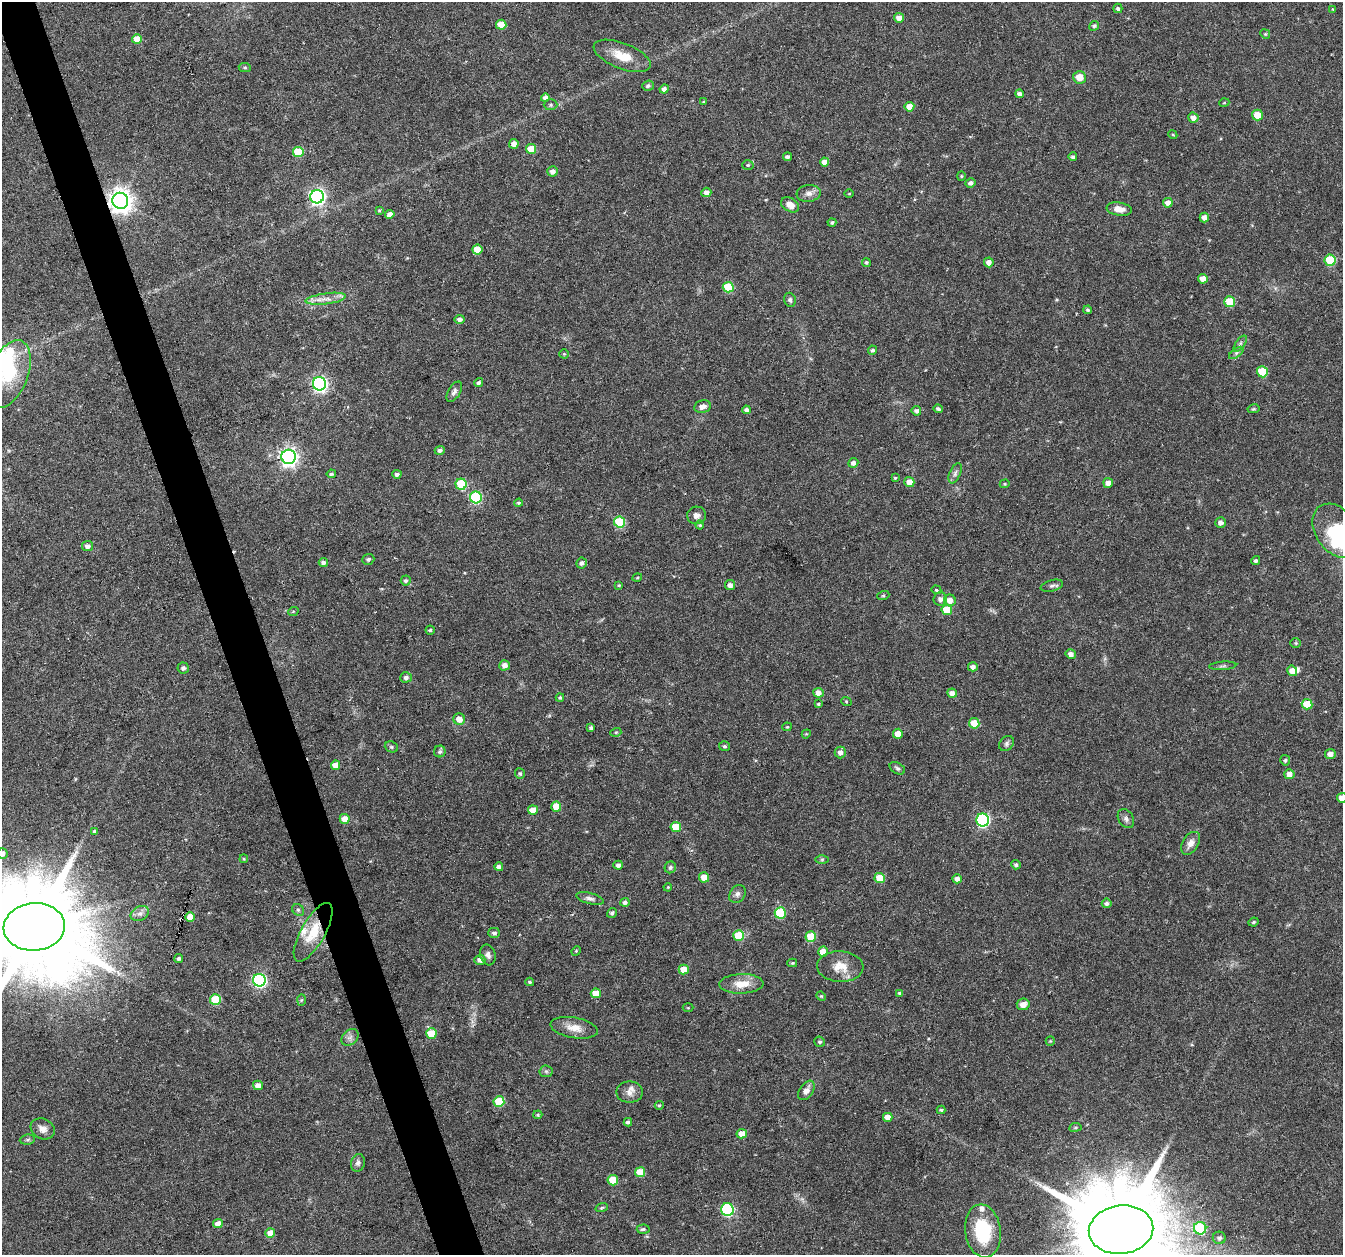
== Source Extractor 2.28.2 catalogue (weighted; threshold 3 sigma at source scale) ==
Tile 11 of 4 x 4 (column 3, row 3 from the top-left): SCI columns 2683-4023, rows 1317-2569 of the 5368 x 5192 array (HDU 1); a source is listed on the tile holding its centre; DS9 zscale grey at full resolution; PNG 1345 x 1257 px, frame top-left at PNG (2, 2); each listed source drawn as its Kron ellipse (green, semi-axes under 4 px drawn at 4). Shown black and unused: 3% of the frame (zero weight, under 3 of 6 exposures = <1% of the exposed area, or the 3 px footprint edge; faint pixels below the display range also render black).
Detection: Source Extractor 2.28.2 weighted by HDU 2 'WHT'; one run over the whole footprint, this tile lists its part. Background 0.0242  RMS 0.0028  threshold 0.0114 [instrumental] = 3 sigma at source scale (4.09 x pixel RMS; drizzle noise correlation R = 1.36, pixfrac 0.8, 0.0396/0.0396 arcsec/px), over >= 5 px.
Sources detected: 226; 2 inside a brighter object's white glare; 1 cosmic-ray / hot-pixel residue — neither listed nor drawn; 4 inside a brighter listed object's ellipse — not listed separately; the other 219 listed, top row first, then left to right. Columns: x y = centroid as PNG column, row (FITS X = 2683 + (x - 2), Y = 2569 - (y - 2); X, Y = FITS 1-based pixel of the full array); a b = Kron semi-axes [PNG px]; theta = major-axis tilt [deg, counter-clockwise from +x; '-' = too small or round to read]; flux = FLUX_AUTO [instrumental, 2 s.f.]
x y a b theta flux
1118 8 5 4 - 0.53
1333 9 4 4 - 0.23
899 18 5 4 - 1.6
501 25 5 5 - 5.3
1094 26 5 4 - 0.56
1265 34 5 4 - 0.31
137 39 5 5 - 4.5
622 56 30 13 -21 5.2
245 67 6 4 -6 0.36
1079 77 6 6 - 3.2
648 86 6 5 - 0.54
664 89 4 4 - 1.2
1019 94 4 4 - 0.88
545 98 4 4 - 1.3
704 102 4 3 - 0.26
1224 103 5 3 - 0.21
551 105 7 5 1 0.54
909 107 5 5 - 2.6
1257 115 5 5 - 3.3
1193 118 5 5 - 1.5
1173 135 4 3 - 0.24
514 144 5 4 - 1.4
531 149 5 5 - 5
298 152 5 5 - 9.3
787 157 4 4 - 0.74
1073 157 4 4 - 0.51
824 162 4 4 - 1.9
748 165 6 5 - 0.46
552 171 5 5 - 1.2
961 176 4 4 - 0.3
970 183 5 4 - 0.93
706 192 5 4 - 1.4
809 193 12 8 6 1.5
849 194 4 3 - 0.2
317 197 7 6 - 83
120 201 8 8 - 240
1168 203 5 4 - 1.5
790 205 10 6 -32 1.7
1119 209 12 6 -8 2.3
379 210 4 3 - 0.25
390 214 4 4 - 1.6
1204 218 5 4 - 1.4
832 223 4 4 - 0.47
477 249 5 5 - 4.2
1330 260 6 5 - 12
866 262 4 4 - 0.37
989 262 5 5 - 1.7
1203 279 5 5 - 2.4
728 287 5 5 - 10
326 299 20 5 8 2.2
790 300 7 5 -74 0.64
1230 302 5 5 - 8.4
1088 310 4 3 - 0.42
460 320 5 4 - 1
1240 344 9 4 55 0.67
872 350 4 4 - 0.6
1236 353 8 4 36 0.53
564 354 4 4 - 0.27
1262 372 5 5 - 10
9 374 35 19 70 14
479 383 4 4 - 0.6
319 384 7 6 - 76
454 392 11 6 59 0.86
702 406 8 6 12 1.4
938 409 5 3 - 0.59
1253 409 6 4 11 0.36
746 410 4 4 - 0.87
916 411 5 4 - 0.78
440 450 5 4 - 0.87
289 457 7 7 - 110
853 463 5 4 - 1
955 473 10 5 66 0.89
331 474 4 4 - 0.5
397 474 4 4 - 0.8
895 478 4 3 - 0.29
909 482 5 5 - 2.4
1108 483 5 5 - 1.5
461 484 5 5 - 13
1005 484 5 4 - 0.32
476 497 6 6 - 22
518 503 4 3 - 0.35
696 515 9 9 - 1.2
620 522 6 5 - 16
1221 523 5 5 - 1.1
700 525 4 4 - 0.26
1336 531 29 21 -55 17
88 546 5 5 - 1
368 559 6 5 - 0.55
1256 561 4 4 - 0.55
323 562 5 4 - 1
582 563 5 5 - 0.85
637 578 5 3 - 0.26
406 580 5 5 - 0.57
619 585 4 3 - 0.27
730 585 5 5 - 1.2
1052 586 11 5 14 0.77
936 590 5 4 - 0.28
883 596 6 4 19 0.35
940 599 7 6 - 1.1
950 600 6 5 - 2
947 610 5 5 - 5.3
293 612 5 3 - 0.22
430 630 4 4 - 0.4
1296 643 5 4 - 0.33
1071 654 5 5 - 1.3
504 665 5 5 - 1.6
1223 666 13 3 4 0.56
973 667 5 4 - 1.2
183 668 6 5 - 0.79
1292 671 5 4 - 2.2
406 677 6 5 - 0.83
818 693 5 4 - 1.7
952 693 5 4 - 1.6
560 698 4 4 - 0.4
846 701 5 3 - 0.22
818 704 4 3 - 0.33
1307 704 5 5 - 6.5
459 719 6 5 - 2.3
974 723 5 5 - 3.9
787 727 4 4 - 0.27
591 728 4 3 - 0.51
616 732 5 3 - 0.26
806 734 5 3 - 0.24
898 734 5 5 - 2.9
1007 743 8 6 49 0.7
725 746 5 5 - 0.5
391 747 7 5 -22 0.45
440 751 6 6 - 0.62
840 752 6 5 - 1.4
1330 754 5 5 - 1.5
1285 760 5 5 - 0.48
335 765 4 4 - 2.7
897 768 8 5 -30 0.58
520 773 5 5 - 0.44
1289 774 5 5 - 1.9
1342 798 5 5 - 2
556 806 5 5 - 4.7
533 810 5 4 - 3.4
345 819 5 5 - 3
1126 819 10 7 -58 1
983 820 6 6 - 44
676 827 5 5 - 4.9
95 832 4 4 - 0.86
1191 843 12 8 57 1.7
2 853 5 5 - 1.1
244 859 4 3 - 0.25
822 859 6 4 1 0.42
618 865 4 4 - 0.83
1016 865 5 4 - 0.56
499 867 4 4 - 1.1
670 867 6 5 - 0.62
704 877 5 5 - 2.7
880 878 5 5 - 5.8
957 879 4 4 - 1.2
668 887 4 3 - 0.23
737 894 10 7 57 1
590 898 14 5 -14 0.98
625 902 4 4 - 0.79
1107 903 5 5 - 0.74
298 910 6 5 - 0.49
140 913 10 7 25 1.2
612 913 5 4 - 0.64
780 913 5 5 - 13
190 917 5 4 - 3.3
1254 922 5 3 - 0.37
34 927 31 23 4 6100
313 932 33 12 61 7.3
494 933 6 5 - 0.7
739 936 5 5 - 8.3
811 936 5 5 - 8.3
576 951 5 4 - 0.28
823 952 5 5 - 2.6
488 955 10 7 -73 1.1
179 958 4 4 - 0.66
480 960 5 5 - 1.3
792 963 5 4 - 0.34
840 967 23 15 -3 4.3
684 969 5 5 - 3.7
259 980 6 6 - 55
530 982 4 3 - 0.39
741 984 22 9 2 3.9
596 993 5 5 - 3.8
900 993 4 3 - 0.41
821 996 5 4 - 0.28
215 1000 5 5 - 10
301 1000 6 4 87 0.35
1023 1004 6 5 - 2.1
688 1008 5 3 - 0.23
574 1028 24 10 -10 3.2
431 1034 5 5 - 7.3
350 1037 9 7 41 1
1050 1041 5 4 - 0.26
820 1042 5 5 - 0.52
546 1071 6 6 - 0.55
258 1085 5 5 - 1.6
806 1090 11 7 54 1.6
629 1092 13 10 0 1.7
499 1102 5 5 - 9.8
659 1105 4 4 - 0.31
941 1110 4 3 - 0.36
538 1115 4 3 - 0.32
888 1117 5 4 - 2
628 1122 4 4 - 0.76
1075 1127 6 3 8 0.31
43 1129 12 10 -29 1.8
742 1134 5 4 - 2.4
27 1140 8 5 6 0.49
358 1163 9 7 74 0.9
640 1172 5 5 - 4.5
613 1180 5 5 - 5.8
602 1207 6 4 21 0.38
727 1210 6 6 - 29
218 1224 5 4 - 2.6
1200 1228 6 6 - 15
643 1229 6 4 2 0.56
1121 1230 32 24 7 6800
983 1231 27 18 -82 12
270 1233 5 5 - 3.2
1219 1238 6 6 - 0.72
Overlapping masked pixels (flux is a lower limit): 2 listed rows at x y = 120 201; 313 932
Isophote crosses this tile's border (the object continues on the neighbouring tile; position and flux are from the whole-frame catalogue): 6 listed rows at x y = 9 374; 1336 531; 1342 798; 2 853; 34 927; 1121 1230